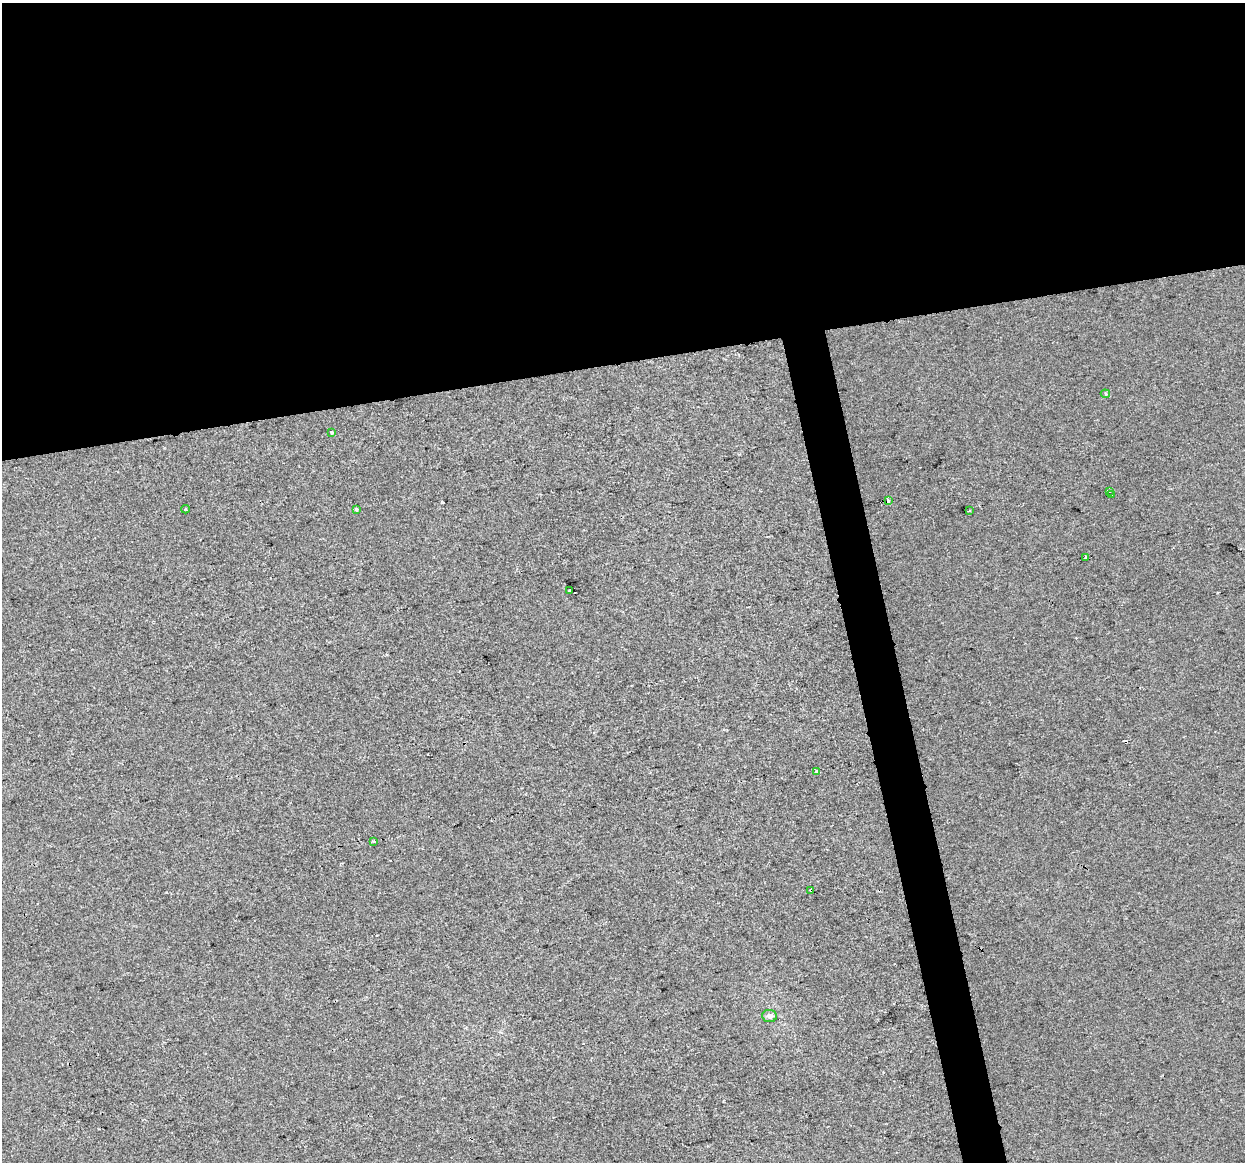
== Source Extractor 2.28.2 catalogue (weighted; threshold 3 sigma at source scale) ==
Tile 2 of 4 x 4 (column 2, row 1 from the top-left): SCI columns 1244-2486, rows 3562-4721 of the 4972 x 4754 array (HDU 1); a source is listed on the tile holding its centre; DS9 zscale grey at full resolution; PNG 1247 x 1164 px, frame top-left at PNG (2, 3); each listed source drawn as its Kron ellipse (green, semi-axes under 4 px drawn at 4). Shown black and unused: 34% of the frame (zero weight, under 2 of 3 exposures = <1% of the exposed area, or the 3 px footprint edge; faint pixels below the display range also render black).
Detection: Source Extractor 2.28.2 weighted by HDU 2 'WHT'; one run over the whole footprint, this tile lists its part. Background 1.36e-04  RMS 0.0057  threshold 0.0254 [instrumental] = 3 sigma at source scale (4.5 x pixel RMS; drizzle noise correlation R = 1.50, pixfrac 1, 0.0396/0.0396 arcsec/px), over >= 5 px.
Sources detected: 16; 2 cosmic-ray / hot-pixel residue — neither listed nor drawn; the other 14 listed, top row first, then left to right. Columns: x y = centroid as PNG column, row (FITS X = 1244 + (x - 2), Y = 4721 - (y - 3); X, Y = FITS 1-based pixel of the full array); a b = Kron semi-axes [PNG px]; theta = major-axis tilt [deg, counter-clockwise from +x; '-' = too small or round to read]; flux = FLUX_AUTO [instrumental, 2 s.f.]
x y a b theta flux
1105 394 5 4 - 0.93
332 432 4 4 - 0.77
1110 491 3 2 - 3.7
1111 495 3 2 - 0.63
889 501 4 3 - 40
185 509 4 3 - 0.96
356 509 3 3 - 2
969 511 3 3 - 0.84
1086 557 3 2 - 0.76
569 590 3 2 - 0.71
817 772 4 3 - 4.7
374 841 3 3 - 1
811 890 4 3 - 1.4
770 1016 7 6 - 2.6
Overlapping masked pixels (flux is a lower limit): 2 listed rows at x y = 889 501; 811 890